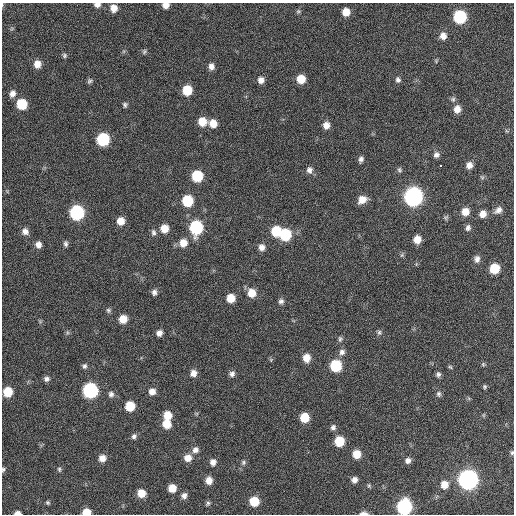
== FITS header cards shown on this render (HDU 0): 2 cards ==
NAXIS1  =                  512 / Axis length
NAXIS2  =                  512 / Axis length

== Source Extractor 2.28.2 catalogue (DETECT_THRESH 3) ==
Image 512 x 512 px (HDU 0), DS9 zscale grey, 1 PNG px = 1 image px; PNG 516 x 516 px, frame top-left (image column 1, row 512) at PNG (2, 3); no overlay
Background 87.2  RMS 9.3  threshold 28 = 3 sigma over >= 5 px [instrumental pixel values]
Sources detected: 117; all 117 listed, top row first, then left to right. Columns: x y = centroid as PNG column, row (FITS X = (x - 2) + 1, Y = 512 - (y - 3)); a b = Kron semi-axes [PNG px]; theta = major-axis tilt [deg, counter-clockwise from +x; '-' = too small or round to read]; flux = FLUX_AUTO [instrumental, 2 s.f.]
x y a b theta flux
2 4 6 3 -90 650
97 5 7 5 -6 2900
166 5 7 6 - 4000
114 8 8 7 - 5700
298 11 7 5 20 1000
346 12 7 7 - 6700
460 17 8 8 - 57000
443 36 8 8 - 4300
144 51 7 6 - 1200
64 55 6 5 - 1200
436 61 5 5 - 820
37 64 8 7 - 5600
211 66 7 6 - 3200
301 79 7 7 - 11000
261 80 7 6 - 3400
398 80 8 7 - 2000
90 81 7 6 - 1400
187 90 7 7 - 17000
12 93 8 7 - 3400
453 99 7 7 - 1500
22 104 8 7 - 21000
125 105 7 6 - 1400
457 109 8 7 - 5100
202 122 8 8 - 10000
213 123 8 7 - 7500
326 125 8 8 - 4400
103 139 8 8 - 51000
436 155 7 7 - 2300
361 159 7 5 76 2000
469 165 7 7 - 4000
440 166 3 3 - 3800
309 170 9 8 - 2900
399 170 7 6 - 1200
197 176 8 7 - 29000
482 177 7 4 -45 1000
413 197 9 9 - 290000
362 200 9 7 30 6600
187 201 8 7 - 30000
498 210 11 8 35 3600
77 212 8 8 - 91000
465 212 8 8 - 6900
483 214 7 7 - 5200
446 217 7 6 - 1100
121 221 8 7 - 6600
196 227 9 8 - 69000
468 228 8 7 - 2000
164 229 8 7 - 8500
25 231 8 7 - 3400
276 231 8 7 - 19000
153 232 9 7 -83 2000
285 235 8 8 - 35000
417 239 7 6 - 6600
183 243 9 9 - 6900
38 244 7 6 - 3500
66 244 8 6 -88 1600
262 247 8 7 - 3700
477 259 9 7 82 2800
494 269 7 7 - 19000
154 292 7 6 - 2300
252 293 8 8 - 8900
231 298 7 7 - 9600
281 301 7 7 - 2000
108 310 7 6 - 1200
123 319 7 7 - 8400
379 332 7 5 88 1400
159 333 6 5 - 3100
340 339 8 6 74 1500
342 352 9 8 - 2900
306 358 9 8 - 6700
271 360 6 5 - 840
483 364 6 5 - 890
84 366 6 6 - 1600
336 366 8 7 - 35000
450 367 6 4 -43 870
193 373 8 7 - 3800
232 374 7 7 - 2400
438 374 6 6 - 1700
46 379 7 6 - 2100
485 387 5 5 - 1000
90 390 8 8 - 120000
152 391 7 7 - 4300
8 392 7 7 - 16000
111 394 8 7 - 2300
439 394 7 6 - 1600
130 406 7 7 - 16000
167 415 8 7 - 9600
483 415 6 4 89 770
304 418 7 7 - 14000
167 424 8 7 - 9800
333 427 7 7 - 2000
134 436 7 6 - 1800
339 441 7 7 - 20000
195 450 9 8 - 3100
512 453 6 4 87 1000
356 454 7 7 - 9500
102 458 7 7 - 4900
188 458 8 8 - 5800
408 461 7 7 - 2500
213 462 8 7 - 3300
243 462 7 6 - 1400
3 469 6 4 75 1000
59 469 7 5 -77 1100
468 479 9 9 - 370000
209 480 7 6 - 5300
354 480 6 6 - 3100
444 484 8 7 - 6500
369 485 6 5 - 900
172 488 7 7 - 8500
141 493 7 7 - 8600
184 496 7 6 - 2700
254 501 7 7 - 15000
48 503 5 5 - 990
208 503 7 5 53 1200
404 507 8 8 - 120000
86 512 7 5 3 9100
18 513 6 3 -1 2900
364 513 9 4 0 2900
At the frame edge (FLAGS 8, measured only in part): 9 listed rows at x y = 2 4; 97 5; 166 5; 512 453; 3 469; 404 507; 86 512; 18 513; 364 513